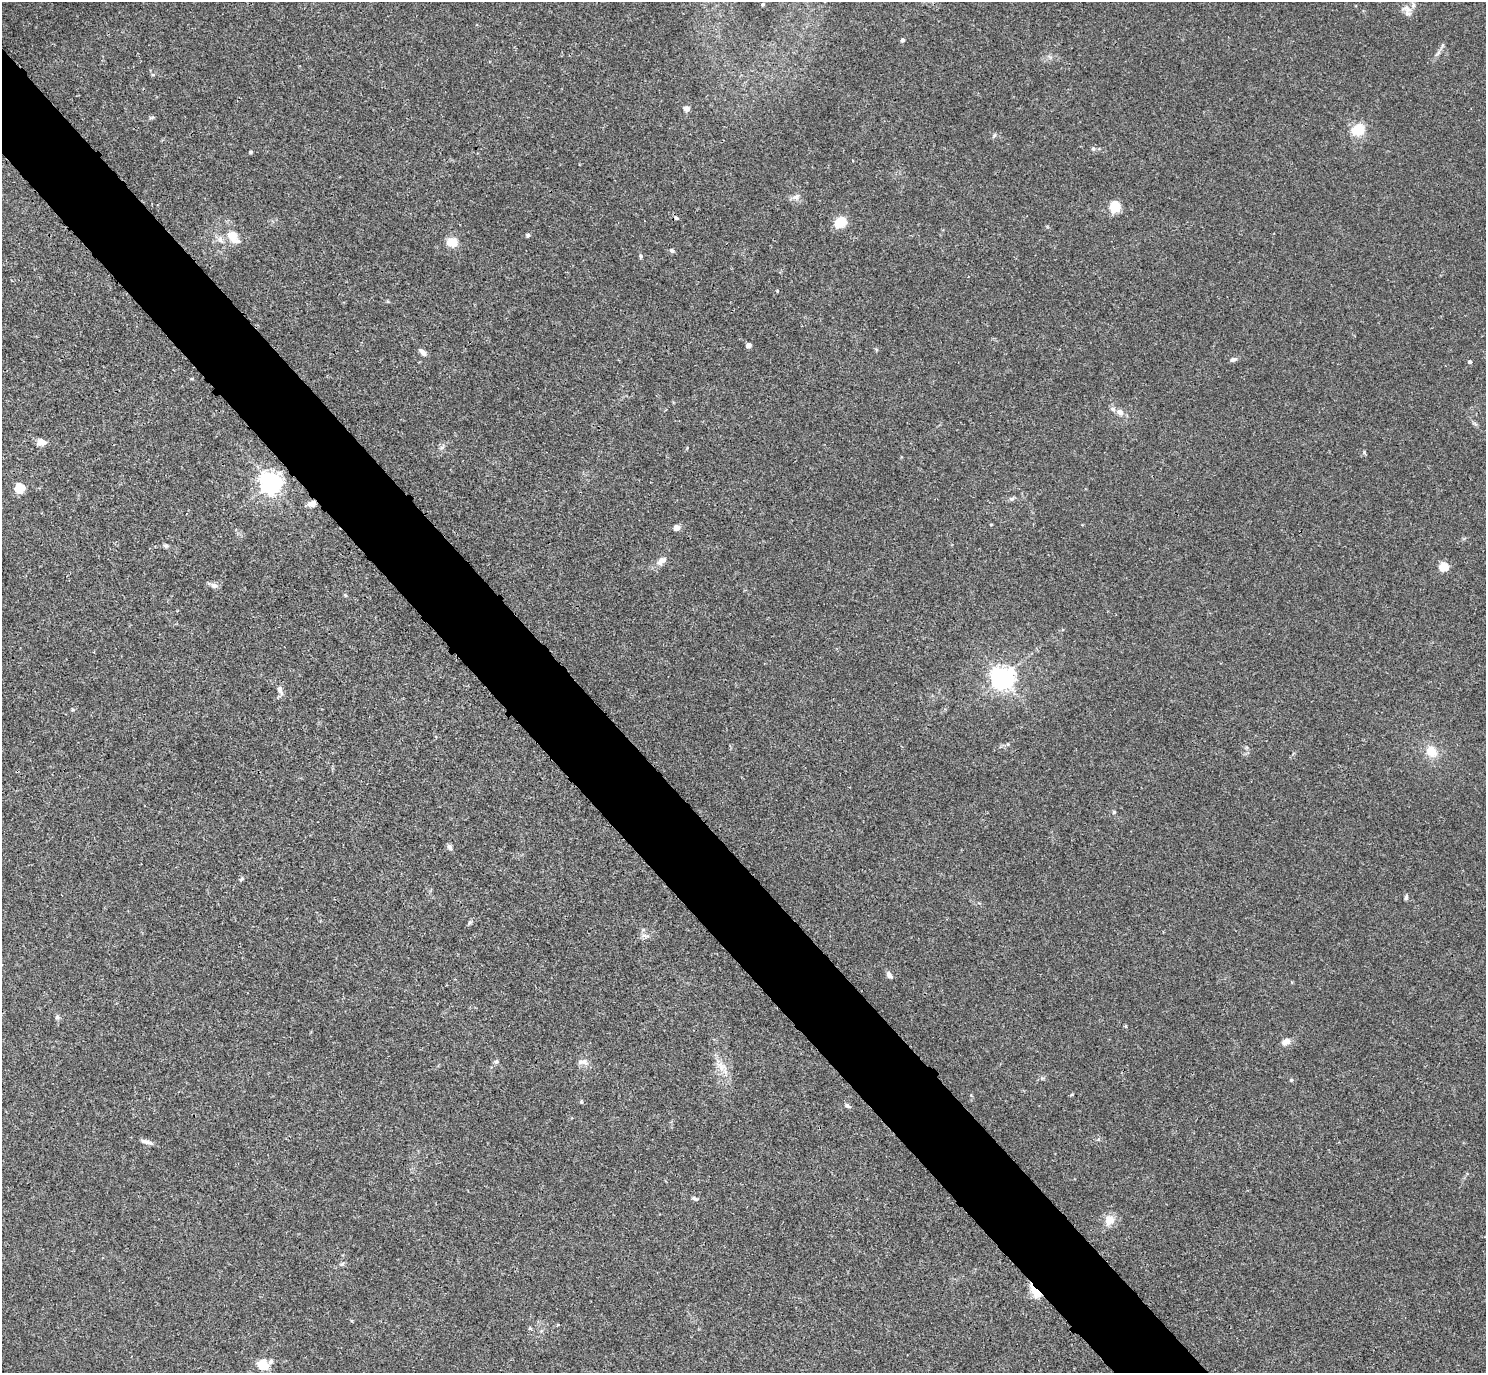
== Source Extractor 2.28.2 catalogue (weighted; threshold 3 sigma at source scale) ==
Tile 11 of 4 x 4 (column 3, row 3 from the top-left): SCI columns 2993-4476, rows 1689-3059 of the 5981 x 5978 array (HDU 1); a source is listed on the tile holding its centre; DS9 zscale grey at full resolution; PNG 1488 x 1375 px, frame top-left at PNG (2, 2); no overlay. Shown black and unused: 6% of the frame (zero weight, under 3 of 4 exposures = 2% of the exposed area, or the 3 px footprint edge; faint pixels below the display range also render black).
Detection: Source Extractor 2.28.2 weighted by HDU 2 'WHT'; one run over the whole footprint, this tile lists its part. Background 0.0261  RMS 0.0024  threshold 0.0106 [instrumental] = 3 sigma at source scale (4.5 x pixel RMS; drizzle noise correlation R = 1.50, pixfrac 1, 0.05/0.05 arcsec/px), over >= 5 px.
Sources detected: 63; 2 inside a brighter listed object's ellipse — not listed separately; the other 61 listed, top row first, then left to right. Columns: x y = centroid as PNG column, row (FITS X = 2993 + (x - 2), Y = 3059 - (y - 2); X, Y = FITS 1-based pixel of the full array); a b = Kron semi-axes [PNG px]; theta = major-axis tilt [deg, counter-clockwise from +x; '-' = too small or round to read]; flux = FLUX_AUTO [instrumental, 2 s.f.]
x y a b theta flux
763 4 3 3 - 0.39
1407 9 17 9 -28 1.8
902 40 4 4 - 0.79
687 109 8 7 - 0.99
1358 130 17 15 21 4.7
994 136 8 4 63 0.37
1093 149 6 5 - 0.48
251 152 4 4 - 0.42
796 197 10 9 - 1.2
1115 207 13 11 69 3.8
676 218 5 4 - 0.44
840 222 9 7 36 6.8
528 235 6 4 -13 0.39
233 236 18 12 -53 3.9
220 239 11 7 -69 1.1
452 242 9 8 - 3.7
672 251 7 5 -31 0.5
641 256 6 4 -87 0.36
748 345 4 4 - 1.7
423 352 11 5 -46 0.94
1233 359 9 6 18 0.66
1470 362 4 4 - 0.6
1120 412 10 8 -28 1.3
41 442 9 6 -6 2.1
442 447 7 4 19 0.45
271 482 7 7 - 180
20 488 5 5 - 14
1012 499 7 5 30 0.54
311 504 9 6 12 1.5
677 528 5 4 - 2.8
166 546 7 5 -17 0.45
661 561 16 9 45 1.7
1444 567 5 5 - 11
214 586 10 7 -18 0.93
345 595 5 4 - 0.26
1002 678 7 7 - 200
280 690 14 6 -68 1.1
73 710 5 4 - 0.3
1432 751 15 13 -49 3.7
1114 812 5 5 - 0.32
450 847 8 6 -63 0.72
1406 897 7 4 81 0.46
470 922 7 5 61 0.43
644 936 14 5 -10 0.86
889 975 9 5 -54 0.94
57 1017 7 6 - 0.54
1286 1041 10 7 26 1.5
496 1061 7 5 67 0.47
583 1062 16 7 -3 1.3
721 1066 17 9 -64 2.7
1291 1080 5 4 - 0.32
581 1102 5 4 - 0.29
848 1106 9 5 -35 0.57
149 1143 14 6 -21 1
695 1198 8 5 -17 0.51
1109 1220 13 11 62 2.7
342 1264 7 4 45 0.41
1035 1291 20 7 -52 3.4
558 1325 3 3 - 0.28
530 1328 5 4 - 0.31
263 1365 12 10 -26 4.4
Overlapping masked pixels (flux is a lower limit): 2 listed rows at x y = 311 504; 1035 1291
Unlisted compact peaks at least as high as the median listed source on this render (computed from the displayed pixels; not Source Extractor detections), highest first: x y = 1364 452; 777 291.